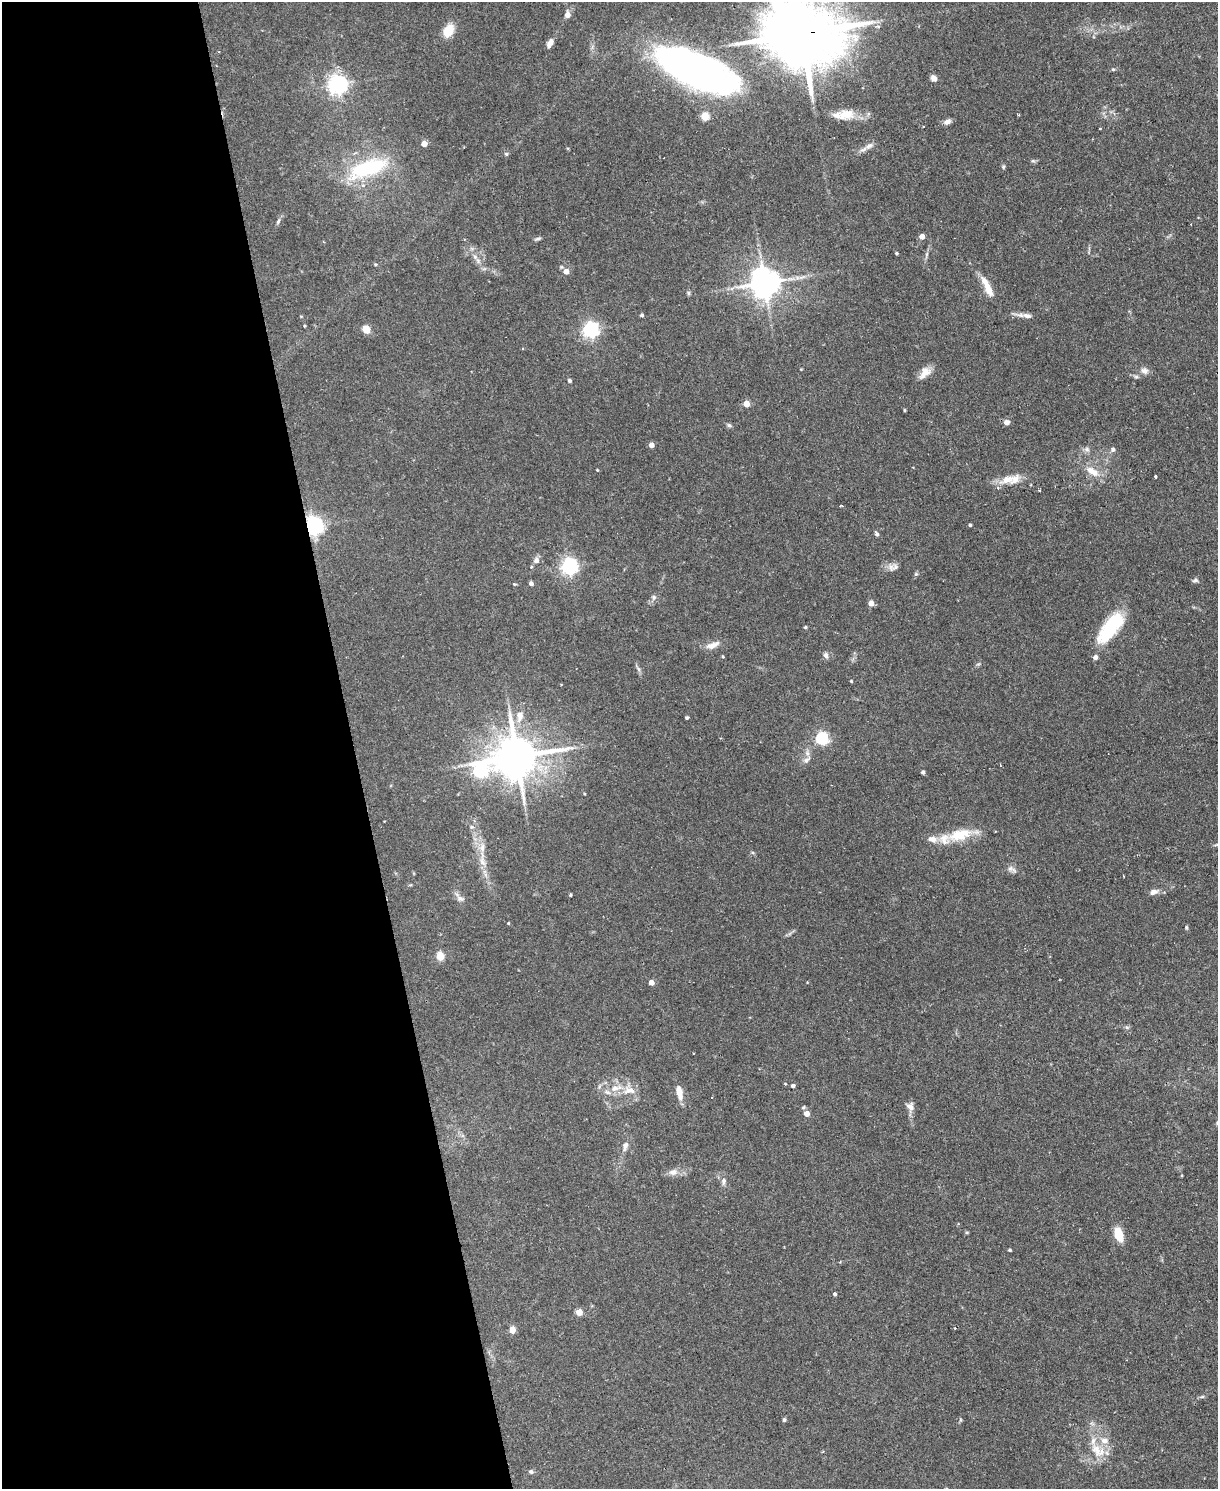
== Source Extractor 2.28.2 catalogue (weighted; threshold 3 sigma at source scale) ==
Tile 5 of 4 x 3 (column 1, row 2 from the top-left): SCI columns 1-1216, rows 1735-3221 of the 4865 x 4839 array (HDU 1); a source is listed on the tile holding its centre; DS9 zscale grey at full resolution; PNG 1220 x 1491 px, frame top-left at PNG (2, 2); no overlay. Shown black and unused: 29% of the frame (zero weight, under 2 of 3 exposures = <1% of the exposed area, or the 3 px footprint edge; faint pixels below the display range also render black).
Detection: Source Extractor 2.28.2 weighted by HDU 2 'WHT'; one run over the whole footprint, this tile lists its part. Background 0.0867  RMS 0.0058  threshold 0.0261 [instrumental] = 3 sigma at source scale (4.5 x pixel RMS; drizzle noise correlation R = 1.50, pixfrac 1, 0.05/0.05 arcsec/px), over >= 5 px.
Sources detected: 120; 3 inside a brighter object's white glare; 2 cosmic-ray / hot-pixel residue — not listed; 7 inside a brighter listed object's ellipse — not listed separately; the other 108 listed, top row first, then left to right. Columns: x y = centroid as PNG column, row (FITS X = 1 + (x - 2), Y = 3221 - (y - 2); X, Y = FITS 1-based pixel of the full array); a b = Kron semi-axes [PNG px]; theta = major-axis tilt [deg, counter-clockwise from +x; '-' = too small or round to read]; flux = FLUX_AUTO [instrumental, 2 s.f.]
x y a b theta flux
567 15 7 5 87 3.3
448 31 15 10 62 9.2
801 33 23 18 -5 6300
550 43 9 5 62 3.6
687 68 59 32 -24 230
1113 69 5 4 - 0.7
933 78 8 7 - 2.5
338 85 7 6 - 290
845 115 24 14 7 10
705 116 5 5 - 19
947 122 9 6 36 2.7
1100 128 3 2 - 0.75
424 144 4 4 - 6.5
869 146 13 7 25 3.1
506 154 5 5 - 0.89
1033 161 6 4 -17 0.83
1003 167 6 5 - 0.8
368 168 55 20 20 46
278 221 10 4 64 1.3
922 237 4 4 - 4.7
537 239 10 4 12 1.1
896 253 3 3 - 0.78
927 254 7 4 71 1
475 257 7 5 -47 1.5
375 264 5 3 - 0.64
566 271 5 5 - 5.1
765 283 8 8 - 1000
987 287 27 7 -64 9.1
688 293 6 4 -90 0.9
642 315 4 4 - 1.2
301 316 4 3 - 0.48
1027 316 13 7 -11 2.9
304 326 4 3 - 0.61
366 329 8 7 - 6.5
591 330 6 6 - 170
1144 371 10 8 -22 2.9
925 373 18 9 48 5.5
569 381 4 4 - 1.4
746 404 4 4 - 9.8
905 410 3 3 - 0.66
1007 422 7 6 - 2.4
729 425 6 5 - 1.1
651 445 4 4 - 4.4
1087 449 8 6 -45 1.7
1113 449 6 5 - 1.6
597 470 4 3 - 0.45
1092 471 18 9 -31 7.6
1155 476 3 3 - 1.7
1008 479 24 11 16 7.9
1039 490 3 3 - 0.64
841 506 4 3 - 0.58
970 525 3 3 - 0.78
313 526 6 6 - 300
877 534 5 4 - 1.5
536 560 7 6 - 2.7
569 566 6 6 - 190
895 567 12 8 33 2.7
1195 580 8 5 2 1.3
531 583 4 4 - 2
654 597 8 6 90 1.5
871 603 4 4 - 6.6
805 627 4 4 - 0.69
1110 628 40 16 57 32
712 645 19 7 22 4.7
826 655 7 6 - 1.9
638 669 7 4 -87 1.1
851 681 3 3 - 0.6
520 716 17 10 83 6.2
687 718 3 3 - 1.1
822 739 5 5 - 85
517 757 13 12 - 2000
806 760 14 6 41 2.7
480 771 9 8 - 100
923 772 4 3 - 1.3
584 794 4 3 - 0.46
960 835 34 15 13 18
1216 845 6 3 19 0.69
482 847 14 8 88 4.7
482 862 15 8 -72 4.9
1011 869 14 7 -23 2.6
410 885 5 3 - 0.55
1154 892 9 6 20 3
570 895 4 4 - 0.59
460 899 11 7 -14 2.3
508 923 4 3 - 0.5
1186 927 6 3 -72 0.69
440 956 5 5 - 21
651 983 4 4 - 5.5
1127 1027 6 5 - 0.98
785 1084 4 3 - 0.46
793 1086 4 4 - 1.6
616 1088 21 8 14 7.5
679 1093 16 6 -79 6.4
910 1107 12 10 -78 3.2
807 1114 4 4 - 5.8
625 1146 13 7 74 2.9
673 1172 12 8 4 3.6
724 1181 10 6 89 2.1
967 1232 5 3 - 0.59
1118 1234 16 8 -73 9.9
1010 1250 4 3 - 0.76
835 1294 4 4 - 1.1
579 1312 4 4 - 11
512 1330 5 4 - 9.9
1202 1397 6 4 2 0.88
784 1420 5 4 - 0.94
1097 1450 26 13 -46 11
531 1472 6 6 - 1.2
Overlapping masked pixels (flux is a lower limit): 2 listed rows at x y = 801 33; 313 526
Isophote crosses this tile's border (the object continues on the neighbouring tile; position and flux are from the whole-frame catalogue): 2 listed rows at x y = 801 33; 687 68
Unlisted compact peaks at least as high as the median listed source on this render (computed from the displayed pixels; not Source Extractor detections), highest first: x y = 916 574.